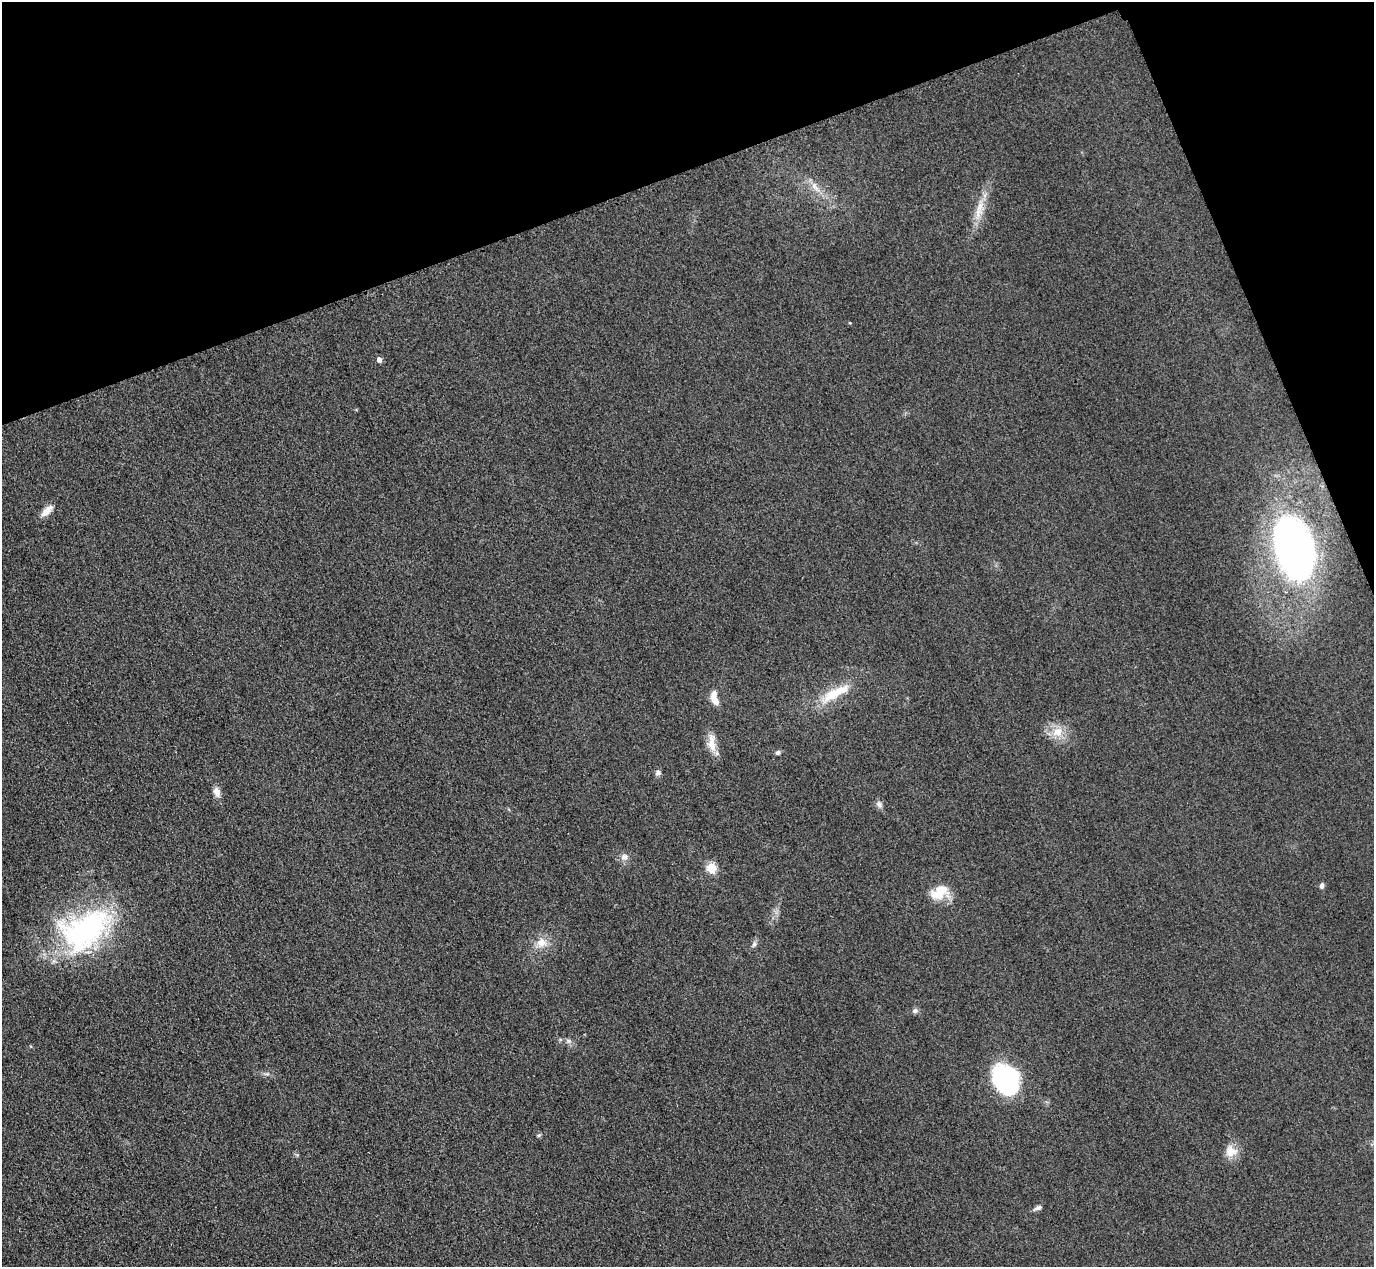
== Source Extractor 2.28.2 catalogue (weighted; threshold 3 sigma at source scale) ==
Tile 3 of 4 x 4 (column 3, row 1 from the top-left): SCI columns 2773-4144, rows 4097-5361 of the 5546 x 5533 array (HDU 1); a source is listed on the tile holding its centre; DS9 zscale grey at full resolution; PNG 1376 x 1269 px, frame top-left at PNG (2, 2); no overlay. Shown black and unused: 18% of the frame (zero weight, under 3 of 4 exposures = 3% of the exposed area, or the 3 px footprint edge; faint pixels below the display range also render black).
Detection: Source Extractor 2.28.2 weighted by HDU 2 'WHT'; one run over the whole footprint, this tile lists its part. Background 0.133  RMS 0.019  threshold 0.0842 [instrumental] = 3 sigma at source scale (4.5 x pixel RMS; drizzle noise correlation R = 1.50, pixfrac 1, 0.05/0.05 arcsec/px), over >= 5 px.
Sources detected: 29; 1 inside a brighter listed object's ellipse — not listed separately; the other 28 listed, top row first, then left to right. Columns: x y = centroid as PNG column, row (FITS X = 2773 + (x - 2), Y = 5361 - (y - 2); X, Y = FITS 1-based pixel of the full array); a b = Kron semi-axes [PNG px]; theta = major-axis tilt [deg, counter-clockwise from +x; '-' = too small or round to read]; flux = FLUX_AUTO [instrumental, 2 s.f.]
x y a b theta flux
814 186 14 6 -66 11
978 212 16 8 75 20
850 323 4 3 - 1.5
379 360 5 5 - 9.1
47 511 18 8 45 15
1294 548 50 27 -72 870
840 691 48 11 26 56
715 700 13 7 -57 15
1057 732 16 12 27 27
712 743 26 9 -86 24
778 752 6 6 - 3.7
658 773 7 7 - 5.8
217 792 13 8 -67 11
879 804 8 6 -60 6.1
624 857 10 8 8 9.4
712 868 5 5 - 100
1322 886 7 5 79 4.9
939 892 22 13 31 43
85 930 69 42 30 360
542 942 14 12 -1 22
754 944 7 5 46 4.4
915 1011 8 6 3 4.8
569 1041 6 6 - 4.6
267 1074 9 3 5 3.7
1005 1079 25 20 -60 300
539 1135 6 4 44 2.5
1231 1151 16 15 - 23
1037 1208 12 5 25 5.7